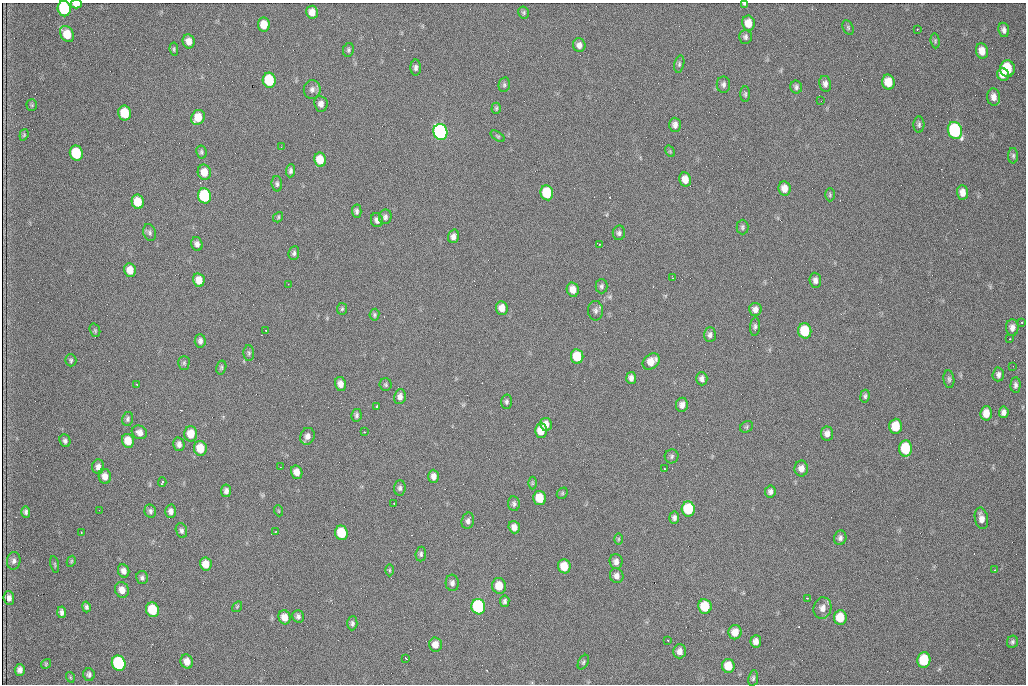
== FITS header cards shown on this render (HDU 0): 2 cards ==
NAXIS1  =                 1024 /fastest changing axis
NAXIS2  =                  682 /next to fastest changing axis

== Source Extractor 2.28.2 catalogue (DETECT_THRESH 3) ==
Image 1024 x 682 px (HDU 0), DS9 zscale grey, 1 PNG px = 1 image px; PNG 1028 x 686 px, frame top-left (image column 1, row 682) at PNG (2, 3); each listed source drawn as its Kron ellipse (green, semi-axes under 4 px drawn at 4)
Background 2060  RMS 31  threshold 92.5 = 3 sigma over >= 5 px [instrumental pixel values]
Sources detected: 208; all 208 listed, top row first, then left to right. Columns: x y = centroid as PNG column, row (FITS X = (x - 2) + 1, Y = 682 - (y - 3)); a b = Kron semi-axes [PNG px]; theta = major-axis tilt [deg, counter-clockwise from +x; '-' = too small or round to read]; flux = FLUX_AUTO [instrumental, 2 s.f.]
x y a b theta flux
76 4 5 3 - 19000
745 4 4 3 - 2900
64 9 8 6 -79 160000
312 12 6 6 - 17000
524 12 6 5 - 3400
748 23 7 6 - 28000
264 25 7 6 - 26000
848 27 8 5 -65 3500
917 29 3 2 - 5300
1004 30 7 5 -80 7400
67 34 9 6 -58 42000
745 37 7 6 - 5400
189 41 7 6 - 14000
935 41 7 4 -83 3400
579 45 7 6 - 9900
174 49 7 4 -83 3000
348 50 7 5 80 4100
982 51 8 6 -76 22000
679 64 9 5 77 4300
416 68 8 5 89 5500
1007 69 8 7 - 84000
1003 74 6 6 - 17000
269 80 7 6 - 100000
888 82 7 6 - 34000
825 84 8 6 -78 8200
504 85 7 5 77 4300
723 85 8 6 -90 6300
796 87 6 6 - 4900
312 89 9 8 - 9400
745 94 8 5 -90 3900
994 97 9 6 -86 13000
821 101 2 2 - 1100
321 104 8 6 -83 11000
32 105 5 5 - 2700
496 108 5 4 - 2900
125 113 7 6 - 59000
198 117 8 6 60 30000
675 125 7 6 - 9500
919 125 8 5 86 4800
955 131 9 7 -70 290000
440 132 8 7 - 550000
24 135 6 4 70 2700
498 136 8 4 -33 3000
281 147 2 2 - 990
670 151 6 4 -56 2700
201 152 6 5 - 4000
76 153 7 6 - 110000
1013 156 8 5 90 4100
320 160 7 6 - 34000
290 171 6 4 83 5200
204 172 7 6 - 24000
685 179 7 6 - 18000
277 184 7 5 -87 4600
784 188 7 6 - 18000
963 192 7 5 -86 14000
547 193 7 6 - 79000
830 195 6 5 - 3000
205 196 8 6 -77 170000
138 202 7 6 - 40000
357 211 7 4 -88 5400
278 217 5 4 - 2800
385 217 7 6 - 6700
377 220 7 6 - 8900
742 227 7 6 - 4300
150 233 9 6 -72 5400
619 233 7 6 - 5500
453 236 7 5 73 9200
197 244 7 5 -70 7900
600 244 2 2 - 1500
294 253 7 5 81 5000
130 270 7 6 - 23000
673 278 3 2 - 1200
199 280 7 5 -76 21000
815 280 7 5 -86 8700
288 284 2 2 - 1100
601 286 7 6 - 4700
573 290 7 6 - 17000
502 308 7 6 - 17000
342 309 6 5 - 3200
755 309 6 6 - 10000
595 311 10 7 -85 7600
374 315 6 5 - 3400
1022 322 3 3 - 3000
755 327 9 5 86 5000
1012 327 8 6 -88 10000
95 330 7 5 -70 3300
266 330 3 2 - 2100
805 331 7 6 - 82000
710 335 7 6 - 6900
1010 339 3 2 - 2400
200 341 7 5 -86 7100
249 353 8 5 -88 4300
577 356 7 6 - 55000
71 360 6 5 - 3600
651 361 9 7 39 25000
184 363 7 5 90 3400
1013 366 2 2 - 950
221 368 7 5 75 3500
998 374 7 5 87 6300
631 378 6 5 - 8000
702 379 7 5 -88 7700
949 379 9 5 -83 4700
136 384 3 2 - 2100
340 384 7 5 -78 13000
386 385 6 6 - 3400
1015 385 7 5 88 5800
865 396 6 4 82 3900
400 397 8 6 77 9800
506 402 7 5 -87 4500
682 405 7 6 - 11000
377 406 3 3 - 8900
1004 412 6 5 - 8000
986 413 7 5 86 24000
356 415 6 5 - 4600
128 419 7 5 78 4200
546 424 6 6 - 16000
896 426 7 6 - 48000
747 427 7 5 37 3300
541 431 7 6 - 29000
139 432 8 6 -27 12000
364 432 3 2 - 2300
191 434 8 6 -90 30000
827 434 7 6 - 11000
307 436 8 7 - 11000
65 441 6 5 - 5700
128 441 7 6 - 28000
179 444 7 5 -76 8500
200 448 7 6 - 37000
906 448 8 6 -88 91000
672 456 7 7 - 5000
98 467 7 6 - 9400
280 467 2 2 - 1100
801 468 8 7 - 12000
664 469 3 2 - 2000
297 472 7 5 -73 16000
105 476 7 6 - 14000
434 476 6 5 - 11000
162 482 5 3 - 3900
532 483 6 4 90 2700
400 488 7 5 88 5200
226 491 6 5 - 7800
770 491 6 5 - 6700
562 493 6 5 - 3000
540 498 7 6 - 40000
394 503 3 2 - 6700
514 504 7 6 - 5200
688 509 7 6 - 91000
99 510 2 2 - 940
150 511 7 6 - 5300
171 511 7 5 -89 8400
279 511 5 3 - 1800
26 512 6 4 -87 4800
674 518 6 5 - 6300
981 518 11 6 -79 14000
468 521 8 6 76 6800
514 527 6 5 - 12000
181 530 7 5 -74 5600
276 531 4 2 - 1900
81 532 3 2 - 1800
341 533 7 6 - 70000
840 538 7 6 - 6100
618 539 6 4 89 2600
421 554 7 5 84 4600
14 561 9 7 82 7800
71 561 6 4 62 2500
616 562 7 6 - 9300
55 564 8 3 -77 2300
206 564 6 5 - 23000
564 566 7 6 - 34000
389 570 6 4 -89 2700
995 570 2 2 - 1400
124 571 7 5 -65 9300
617 576 7 6 - 9900
142 578 6 6 - 5200
452 583 8 6 -85 7300
499 586 8 7 - 32000
122 590 8 7 - 16000
9 598 7 5 -86 9200
807 598 3 3 - 1200
505 601 6 4 80 4800
705 606 7 6 - 66000
86 607 5 4 - 4400
237 607 6 4 55 2300
478 607 8 7 - 280000
822 608 11 9 77 15000
153 610 7 6 - 72000
62 612 6 4 -85 6200
298 616 6 5 - 5700
285 617 7 6 - 18000
840 617 7 6 - 45000
352 623 7 5 87 5100
735 632 7 6 - 18000
668 640 3 2 - 1700
756 641 6 5 - 10000
1012 642 6 5 - 4600
435 645 7 6 - 15000
680 651 7 6 - 11000
406 658 3 2 - 2100
924 660 7 6 - 96000
187 661 7 6 - 16000
583 662 8 4 60 3600
119 663 8 6 -67 240000
46 664 5 4 - 2500
728 666 7 6 - 33000
20 670 6 5 - 8200
89 675 6 6 - 5500
70 677 5 3 - 2000
753 678 8 5 82 4300
At the frame edge (FLAGS 8, measured only in part): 3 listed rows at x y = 76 4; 745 4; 64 9